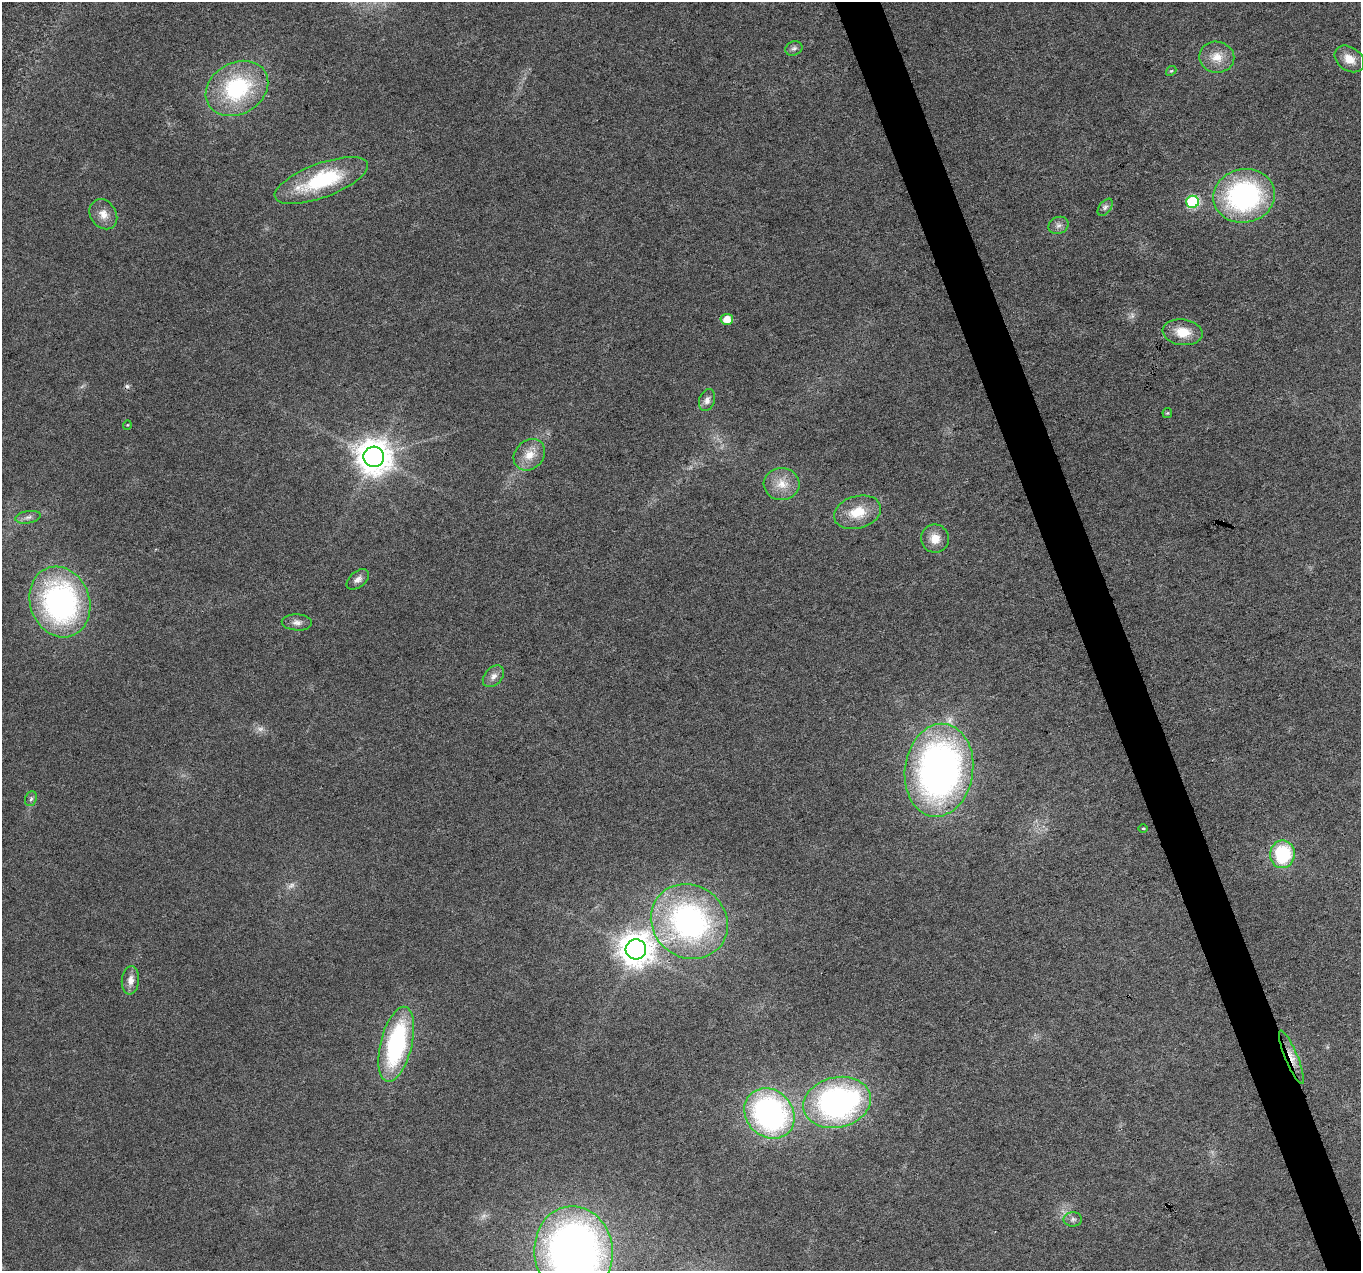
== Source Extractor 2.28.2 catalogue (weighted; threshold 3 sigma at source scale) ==
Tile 6 of 4 x 4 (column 2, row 2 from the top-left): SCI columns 1361-2719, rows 2662-3930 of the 5437 x 5268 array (HDU 1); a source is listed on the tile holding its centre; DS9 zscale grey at full resolution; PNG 1363 x 1273 px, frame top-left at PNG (2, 2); each listed source drawn as its Kron ellipse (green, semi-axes under 4 px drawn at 4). Shown black and unused: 3% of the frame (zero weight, under 3 of 6 exposures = <1% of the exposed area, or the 3 px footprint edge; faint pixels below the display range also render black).
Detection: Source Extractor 2.28.2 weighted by HDU 2 'WHT'; one run over the whole footprint, this tile lists its part. Background 0.0284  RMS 0.0027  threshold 0.0112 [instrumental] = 3 sigma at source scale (4.09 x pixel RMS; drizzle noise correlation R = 1.36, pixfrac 0.8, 0.0396/0.0396 arcsec/px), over >= 5 px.
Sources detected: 43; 3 too faint to see at this stretch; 1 cosmic-ray / hot-pixel residue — neither listed nor drawn; the other 39 listed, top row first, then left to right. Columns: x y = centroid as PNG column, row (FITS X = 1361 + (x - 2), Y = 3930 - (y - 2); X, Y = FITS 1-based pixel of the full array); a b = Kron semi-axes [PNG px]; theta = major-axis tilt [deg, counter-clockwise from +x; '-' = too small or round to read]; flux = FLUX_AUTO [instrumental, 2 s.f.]
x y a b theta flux
794 48 9 7 23 0.78
1217 57 18 15 -9 4.1
1349 59 16 11 -35 3.4
1171 71 6 4 40 0.36
237 88 33 25 29 25
321 180 49 17 20 21
1244 196 31 26 11 47
1192 202 6 6 - 26
1105 207 10 5 52 0.79
103 214 16 13 -55 2.9
1059 225 10 8 23 1.2
727 319 6 5 - 3.7
1183 332 20 13 -7 5.2
707 400 11 7 74 1.3
1167 413 5 5 - 0.33
127 425 5 3 - 0.21
529 455 17 14 46 4.2
374 457 10 10 - 550
782 484 18 16 -6 4.4
857 512 24 16 16 6.8
28 517 13 6 9 1.2
935 539 14 14 - 3.4
358 579 13 8 40 1.4
60 602 36 30 -71 66
297 622 15 8 -3 1.5
493 676 12 8 46 1.7
939 770 47 34 82 120
31 799 8 5 68 0.63
1143 828 5 3 - 0.25
1282 854 14 12 88 17
689 921 40 36 -37 67
636 949 10 10 - 490
130 980 14 8 85 2.1
396 1044 38 15 76 38
1291 1057 28 6 -67 2.9
837 1102 34 25 12 79
769 1113 27 23 -46 70
1073 1219 9 7 0 0.87
574 1252 46 39 -83 170
Overlapping masked pixels (flux is a lower limit): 1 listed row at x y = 1291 1057
Isophote crosses this tile's border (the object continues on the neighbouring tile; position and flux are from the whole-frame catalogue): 1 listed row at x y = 574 1252